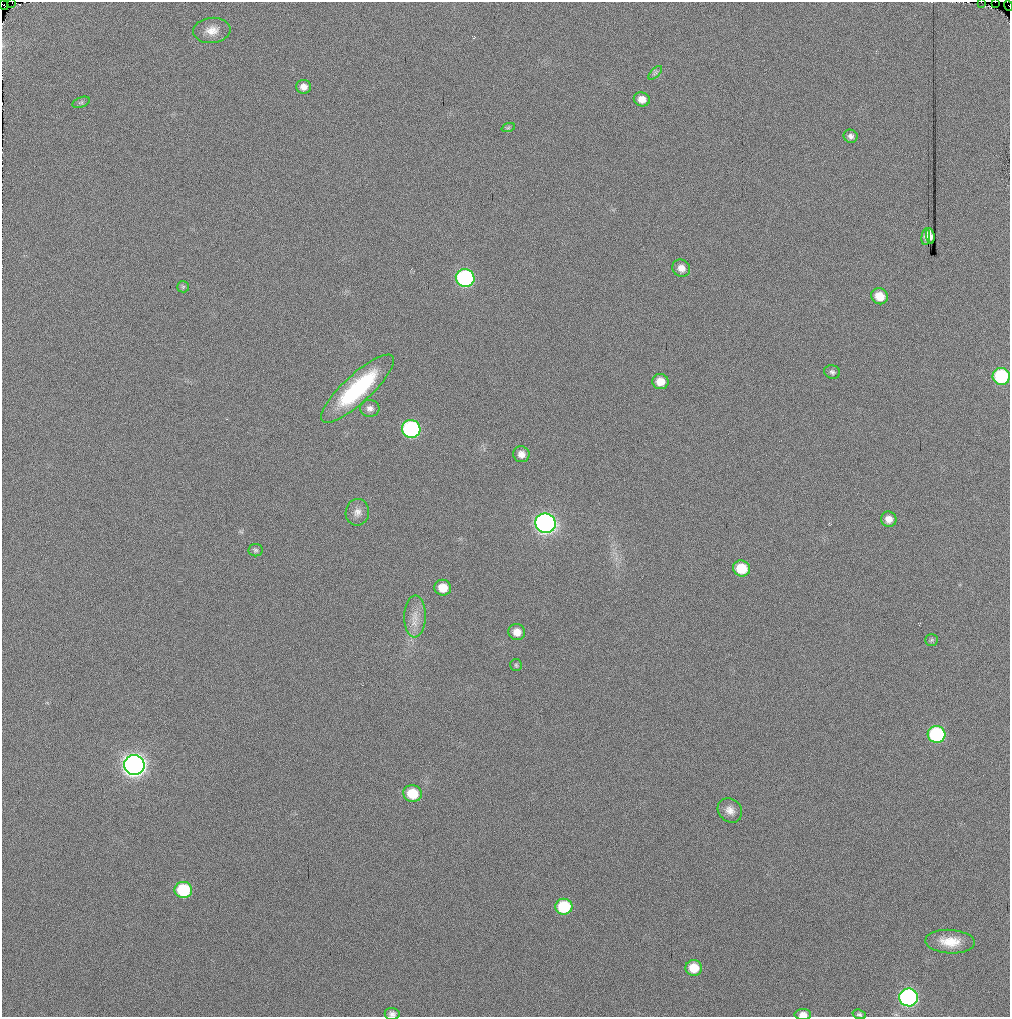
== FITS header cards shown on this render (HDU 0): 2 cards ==
NAXIS1  =                 1008
NAXIS2  =                 1015

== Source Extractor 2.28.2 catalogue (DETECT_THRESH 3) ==
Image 1008 x 1015 px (HDU 0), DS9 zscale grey, 1 PNG px = 1 image px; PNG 1012 x 1019 px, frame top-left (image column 1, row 1015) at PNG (2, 2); each listed source drawn as its Kron ellipse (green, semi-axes under 4 px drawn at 4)
Background 93.1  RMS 14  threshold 40.6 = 3 sigma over >= 5 px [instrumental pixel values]
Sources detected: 47; all 47 listed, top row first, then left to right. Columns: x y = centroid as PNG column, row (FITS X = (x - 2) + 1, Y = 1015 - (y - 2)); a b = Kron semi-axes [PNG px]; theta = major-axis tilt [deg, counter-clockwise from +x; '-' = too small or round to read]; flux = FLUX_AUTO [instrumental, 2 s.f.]
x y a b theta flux
981 2 2 2 - 3.0e+06
995 2 2 2 - 8.5e+06
12 3 2 2 - 1.0e+07
4 5 5 3 - 2.9e+07
1008 5 5 2 - 4.2e+07
212 30 18 12 6 1.2e+04
655 73 9 4 45 2.5e+03
304 87 7 7 - 6.3e+03
642 99 8 7 - 8.4e+03
81 102 9 5 23 1.9e+03
508 128 7 4 19 1.4e+03
851 136 7 6 - 3.3e+03
930 236 8 3 -83 3.6e+03
926 237 8 4 84 3.6e+03
681 268 9 8 - 6.9e+03
465 278 9 9 - 1.7e+05
183 287 6 5 - 1.6e+03
880 296 8 8 - 1.5e+04
832 372 8 7 - 2.5e+03
1001 376 8 8 - 7.9e+04
660 381 8 7 - 1.2e+04
357 389 47 14 43 9.9e+04
370 408 9 8 - 4.6e+03
411 429 9 9 - 1.6e+05
521 454 8 8 - 6.4e+03
357 512 13 11 80 6.7e+03
889 519 8 7 - 7.0e+03
545 523 10 9 - 4.2e+05
255 550 7 6 - 2.0e+03
741 568 8 8 - 2.6e+04
443 588 8 8 - 1.5e+04
415 617 21 11 89 1.3e+04
517 632 8 8 - 9.4e+03
932 640 6 5 - 1.6e+03
516 665 6 6 - 1.5e+03
937 734 9 8 - 1.2e+05
134 765 10 10 - 8.0e+05
412 793 9 8 - 2.7e+04
730 810 13 11 -46 7.6e+03
183 890 9 8 - 5.5e+04
564 907 8 8 - 4.9e+04
950 942 25 12 -3 2.0e+04
694 968 8 8 - 2.0e+04
909 997 9 9 - 2.6e+05
392 1014 7 6 - 3.2e+03
803 1014 8 5 0 6.5e+03
859 1014 7 4 -17 1.8e+03
At the frame edge (FLAGS 8, measured only in part): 8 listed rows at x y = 981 2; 995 2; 12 3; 4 5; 1008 5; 392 1014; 803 1014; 859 1014